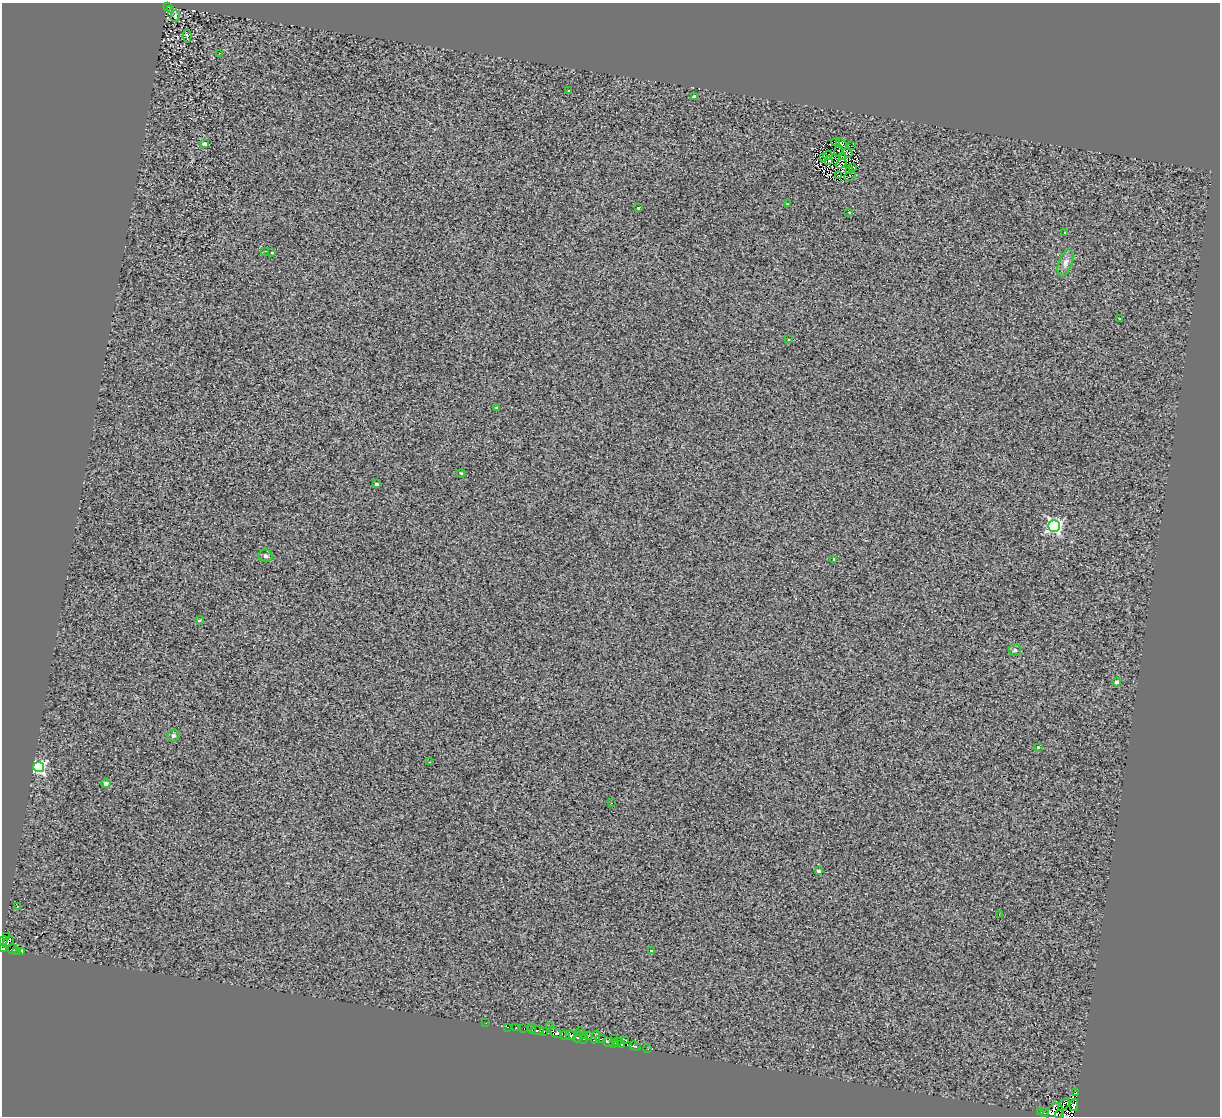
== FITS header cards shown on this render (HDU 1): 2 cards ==
NAXIS1  =                 1218
NAXIS2  =                 1114

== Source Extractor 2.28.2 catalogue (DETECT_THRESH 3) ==
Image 1218 x 1114 px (HDU 1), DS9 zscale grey, 1 PNG px = 1 image px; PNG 1222 x 1118 px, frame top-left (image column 1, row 1114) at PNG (2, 3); each listed source drawn as its Kron ellipse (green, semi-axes under 4 px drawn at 4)
Background 1.8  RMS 2.3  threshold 6.96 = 3 sigma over >= 5 px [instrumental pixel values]
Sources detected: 97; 7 with non-positive FLUX_AUTO (blend fragments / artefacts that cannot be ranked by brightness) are neither listed nor drawn; the other 90 listed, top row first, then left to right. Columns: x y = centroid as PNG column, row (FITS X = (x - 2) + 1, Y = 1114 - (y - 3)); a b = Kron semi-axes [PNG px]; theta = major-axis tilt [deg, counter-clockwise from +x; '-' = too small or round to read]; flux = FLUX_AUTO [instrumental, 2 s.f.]
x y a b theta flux
167 6 3 2 - 110
170 10 2 2 - 120
175 16 6 3 86 190
187 36 7 4 -85 290
219 53 3 2 - 170
569 91 2 2 - 110
694 97 4 3 - 570
836 142 4 2 - 130
205 144 4 4 - 740
841 144 6 3 -49 320
851 146 3 2 - 150
839 151 5 3 - 42
848 153 5 2 - 170
828 156 5 2 - 130
843 156 4 2 - 78
823 158 4 2 - 120
829 160 3 2 - 150
841 164 6 3 34 110
853 167 3 2 - 100
850 171 4 2 - 210
839 176 3 2 - 79
850 176 6 2 25 160
787 204 3 2 - 170
638 208 3 3 - 260
849 212 3 3 - 180
1065 233 2 2 - 120
265 251 3 2 - 130
271 253 3 3 - 290
1065 263 14 7 71 820
1119 318 3 2 - 140
789 339 3 2 - 160
497 407 3 3 - 300
461 473 4 3 - 120
376 484 4 3 - 260
1054 526 6 6 - 27000
265 556 7 6 - 330
834 559 3 3 - 370
200 620 4 3 - 190
1015 650 6 6 - 280
1116 682 4 4 - 570
173 736 6 5 - 280
1038 747 3 3 - 380
430 762 3 3 - 110
39 767 5 5 - 27000
106 783 4 4 - 780
611 803 2 2 - 110
818 871 3 3 - 430
17 906 2 2 - 110
999 914 3 2 - 290
7 936 4 2 - 120
3 941 4 3 - 840
8 942 7 4 45 1000
3 949 3 2 - 480
12 949 5 3 - 790
16 951 3 2 - 170
22 951 4 3 - 590
651 951 3 3 - 480
486 1023 2 2 - 93
507 1027 3 2 - 390
550 1027 3 2 - 560
516 1028 3 3 - 430
524 1029 3 2 - 79
532 1029 5 2 - 140
538 1031 6 3 -4 6400
544 1031 3 2 - 89
580 1032 4 3 - 120
555 1033 7 4 -37 9700
571 1035 6 4 -25 380
585 1035 3 2 - 700
565 1036 5 3 - 1100
589 1036 3 2 - 120
578 1037 5 3 - 2700
595 1037 6 3 70 3900
583 1039 3 2 - 10
601 1039 5 3 - 2700
615 1039 3 2 - 160
626 1040 3 2 - 320
608 1042 5 3 - 3100
617 1042 3 2 - 190
613 1043 3 2 - 65
622 1044 3 3 - 1900
635 1046 6 3 -21 530
648 1049 2 2 - 110
1075 1093 3 2 - 1200
1064 1104 8 3 49 970
1074 1105 6 3 79 8500
1041 1112 3 3 - 460
1055 1112 10 7 63 12000
1045 1113 2 2 - 190
1060 1114 4 3 - 3000
At the frame edge (FLAGS 8, measured only in part): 2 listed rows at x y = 3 941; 3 949
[7 non-positive-flux detections neither listed nor drawn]